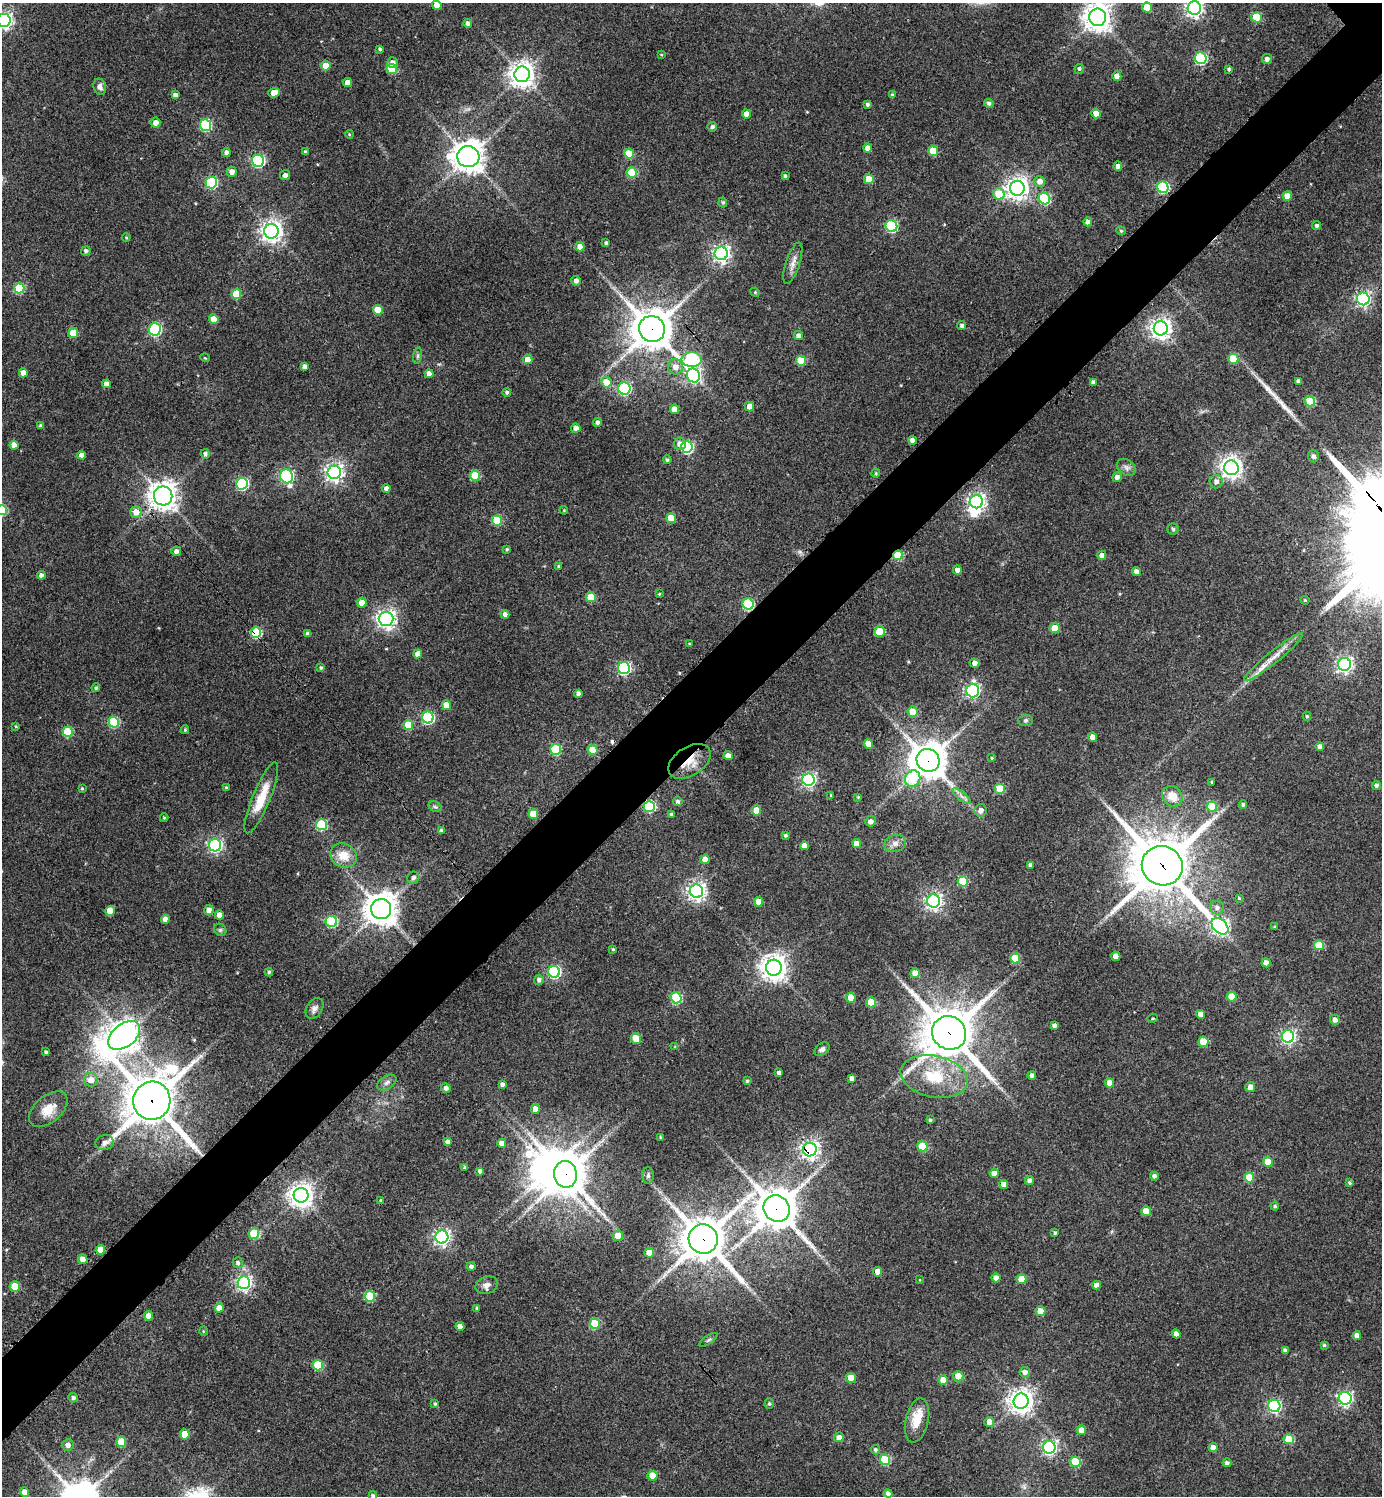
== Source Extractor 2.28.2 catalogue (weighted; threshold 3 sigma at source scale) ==
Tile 7 of 4 x 4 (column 3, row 2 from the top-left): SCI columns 3066-4445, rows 2995-4488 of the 5989 x 5991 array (HDU 1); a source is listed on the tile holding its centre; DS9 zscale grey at full resolution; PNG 1384 x 1498 px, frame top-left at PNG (2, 3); each listed source drawn as its Kron ellipse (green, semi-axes under 4 px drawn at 4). Shown black and unused: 6% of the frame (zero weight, under 3 of 4 exposures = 1% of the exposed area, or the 3 px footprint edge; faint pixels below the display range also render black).
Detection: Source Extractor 2.28.2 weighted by HDU 2 'WHT'; one run over the whole footprint, this tile lists its part. Background 0.0624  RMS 0.0053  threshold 0.024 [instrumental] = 3 sigma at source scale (4.5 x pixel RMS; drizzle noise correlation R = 1.50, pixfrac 1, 0.05/0.05 arcsec/px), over >= 5 px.
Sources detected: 351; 2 inside a brighter object's white glare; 1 cosmic-ray / hot-pixel residue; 1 long thin detection or spike segment (spike, bleed or trail) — neither listed nor drawn; the other 347 listed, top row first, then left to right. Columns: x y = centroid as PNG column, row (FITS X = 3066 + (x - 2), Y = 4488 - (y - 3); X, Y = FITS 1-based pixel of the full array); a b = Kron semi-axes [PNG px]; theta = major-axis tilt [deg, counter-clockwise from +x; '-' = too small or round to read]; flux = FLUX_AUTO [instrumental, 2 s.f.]
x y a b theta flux
437 5 5 4 - 4.3
1147 7 5 5 - 14
1194 8 7 6 - 210
1098 17 8 8 - 600
1257 17 5 5 - 20
4 20 6 6 - 180
468 23 4 4 - 2
380 49 4 3 - 0.85
661 55 4 3 - 0.47
1201 58 6 5 - 59
1267 59 5 5 - 2
392 63 5 5 - 2.4
326 66 5 5 - 7.4
392 69 5 5 - 22
1079 69 5 4 - 0.91
1229 69 3 3 - 0.89
522 74 8 7 - 500
1117 76 4 4 - 4.1
347 83 4 4 - 3.7
100 87 8 6 -73 2.2
274 93 6 4 22 7.5
175 95 4 4 - 1.8
893 95 4 4 - 1.2
989 103 5 4 - 1.4
867 104 3 3 - 1.1
746 114 4 4 - 4.1
1096 114 5 4 - 6.2
156 123 5 5 - 3.3
205 125 6 5 - 48
712 127 5 4 - 1.4
349 134 4 3 - 0.48
868 148 4 4 - 3.9
933 151 5 5 - 14
226 152 4 4 - 1.8
305 152 4 3 - 0.91
629 154 5 5 - 14
468 157 11 10 - 720
258 161 6 6 - 76
1118 166 4 4 - 2.5
232 172 5 5 - 3
632 172 5 5 - 24
285 175 5 5 - 1.8
785 176 4 3 - 1
869 179 5 5 - 12
1040 181 5 5 - 3.5
211 183 6 5 - 53
1163 187 6 5 - 54
1017 188 7 7 - 370
999 194 6 5 - 15
1287 196 4 4 - 6.5
1045 198 6 5 - 48
723 202 5 4 - 0.85
1088 222 4 4 - 2.7
891 226 6 6 - 55
1317 226 4 4 - 1.4
271 231 7 7 - 330
1121 231 4 4 - 0.67
126 238 4 3 - 0.42
606 243 4 3 - 1.1
580 247 4 4 - 4.5
86 251 5 4 - 1.4
721 253 6 6 - 200
793 263 21 7 72 4
576 281 5 5 - 2.3
19 288 5 5 - 29
755 292 5 4 - 0.6
236 294 5 5 - 16
1363 299 6 6 - 130
378 310 5 5 - 9.6
214 319 5 4 - 8.3
962 325 4 4 - 1.4
1161 328 7 7 - 320
155 329 6 6 - 76
652 329 13 13 - 1400
73 333 5 5 - 11
798 336 5 4 - 2.3
418 356 8 4 82 1.1
205 358 5 3 - 0.44
528 359 5 5 - 4.7
1233 359 5 5 - 15
692 360 10 7 0 59
801 361 5 5 - 18
305 366 4 4 - 2.2
675 367 7 7 - 4.1
23 373 4 4 - 4.2
429 374 4 4 - 3.1
693 376 7 6 - 94
1299 381 4 4 - 2
606 382 5 5 - 8.5
1093 382 4 4 - 1.5
106 384 4 4 - 3
624 389 6 6 - 82
507 392 4 4 - 1.2
1310 401 5 5 - 21
750 407 5 4 - 4.5
674 409 5 4 - 6
597 422 4 4 - 1.7
40 426 4 3 - 1.3
576 428 4 4 - 3.4
913 440 4 4 - 2.9
680 444 6 6 - 2.8
14 445 4 4 - 4.1
687 447 6 6 - 59
205 454 4 4 - 1.4
82 455 4 4 - 3.4
1313 456 6 5 - 1.4
667 460 4 4 - 0.97
1126 467 10 7 -36 2.3
1231 468 7 7 - 320
334 472 6 6 - 230
876 473 4 4 - 0.61
287 476 7 6 - 96
475 476 5 5 - 23
1117 477 5 5 - 2.2
1216 482 7 6 - 2.1
242 484 6 6 - 63
386 488 4 4 - 1.8
163 496 9 9 - 560
976 502 6 6 - 200
2 510 5 5 - 30
564 510 4 3 - 0.43
136 512 5 5 - 5.8
671 518 5 5 - 9
497 520 5 5 - 20
1173 529 5 5 - 0.94
507 549 4 3 - 0.73
176 551 5 4 - 2.1
898 555 5 4 - 24
1102 555 4 4 - 2.8
558 566 4 3 - 0.73
957 570 4 4 - 2.3
1136 572 4 4 - 3.6
41 575 4 4 - 2
659 594 4 3 - 0.47
591 597 5 5 - 15
1305 600 4 4 - 0.61
362 603 5 5 - 5
748 604 5 5 - 42
505 614 4 4 - 2.5
386 619 7 7 - 250
1055 628 5 5 - 10
879 632 5 5 - 15
256 633 5 5 - 38
308 634 4 4 - 2.3
690 644 3 3 - 0.59
418 654 4 4 - 3.9
1273 657 37 6 39 7.9
974 663 5 4 - 2.5
1344 664 6 6 - 170
321 668 4 4 - 0.9
624 668 6 6 - 90
96 688 4 4 - 0.87
973 690 7 6 - 110
579 694 4 4 - 2.1
446 705 5 4 - 8.2
913 712 5 5 - 9.9
1307 716 4 4 - 0.77
428 717 6 6 - 64
1026 720 7 5 0 0.98
114 722 5 5 - 35
408 725 5 5 - 14
16 726 4 3 - 0.48
185 730 4 3 - 0.6
68 732 5 5 - 25
1093 737 4 4 - 4.3
868 744 5 4 - 7
1320 747 4 4 - 2.6
555 749 5 5 - 32
592 750 5 5 - 11
728 756 4 4 - 3.7
992 758 4 3 - 0.53
928 760 12 11 - 1100
689 761 23 14 32 11
913 778 8 7 - 25
808 780 6 6 - 120
1212 782 3 3 - 0.56
1376 785 4 4 - 1.3
226 787 3 3 - 0.5
82 788 3 3 - 0.57
1000 789 5 5 - 12
831 795 4 3 - 0.42
961 796 11 3 -40 1.8
1172 796 11 9 -48 7.4
858 797 4 3 - 0.52
261 798 38 9 68 13
678 801 5 4 - 1.2
1243 805 4 3 - 0.86
649 806 5 5 - 44
435 807 7 5 -29 1.1
1212 807 5 5 - 21
756 810 5 5 - 9.4
981 810 6 6 - 3.1
533 814 5 5 - 13
671 814 3 3 - 1.1
164 818 4 4 - 0.56
870 821 5 5 - 2.8
321 825 5 5 - 39
441 831 4 3 - 1.4
785 835 4 4 - 0.85
856 843 4 4 - 4.6
895 843 11 8 15 3
215 845 6 6 - 120
804 846 4 4 - 3.1
343 855 14 11 -27 8.8
705 859 4 4 - 3.2
1030 865 4 4 - 1.8
1162 866 20 19 - 2900
413 878 6 6 - 1.8
963 881 5 5 - 25
697 891 6 6 - 240
1239 898 3 3 - 0.54
934 901 6 6 - 190
759 902 5 4 - 7.3
1217 908 7 7 - 2.1
381 909 10 10 - 840
209 910 5 4 - 3.5
110 911 5 4 - 7.8
219 915 4 4 - 4.2
165 919 4 4 - 3.5
331 921 6 5 - 42
1220 926 10 6 -43 190
1274 927 3 3 - 0.53
220 930 7 5 -44 1.1
1319 945 5 5 - 16
613 949 3 3 - 0.64
1116 956 4 4 - 5
1015 958 5 5 - 19
1266 963 4 4 - 4
774 968 8 8 - 540
269 972 4 4 - 0.92
554 972 6 6 - 80
915 973 5 5 - 7.4
539 980 5 5 - 1.7
851 997 5 5 - 9.5
1232 997 5 5 - 13
676 998 5 5 - 40
871 1002 5 5 - 16
315 1008 11 7 57 2.3
1201 1014 4 4 - 3.3
1153 1018 5 3 - 0.57
1335 1020 5 4 - 2.3
1054 1026 4 4 - 2
949 1033 17 16 - 2400
124 1035 18 11 38 600
1288 1036 6 6 - 140
636 1039 5 5 - 11
1204 1042 5 5 - 17
675 1047 4 4 - 0.47
822 1049 8 5 35 1.7
46 1052 3 3 - 0.95
779 1073 4 4 - 1.7
1032 1075 4 4 - 1.7
934 1076 34 20 -12 26
852 1078 4 4 - 2.1
91 1080 7 6 - 4.6
747 1081 4 3 - 0.71
387 1083 10 6 32 2
1110 1083 5 4 - 6.1
503 1084 4 4 - 1.9
1250 1087 5 5 - 3.5
446 1088 5 4 - 2
152 1101 19 18 - 2000
48 1109 22 13 40 9.1
535 1109 5 4 - 4.5
930 1120 4 3 - 0.95
661 1137 4 3 - 0.68
447 1142 4 4 - 1.9
105 1143 9 7 15 2.5
502 1143 4 4 - 4.7
922 1146 5 5 - 21
810 1150 7 6 - 240
1268 1162 5 5 - 9.4
464 1167 3 3 - 0.81
480 1171 4 4 - 1.7
994 1173 4 4 - 3.9
565 1174 13 11 -82 1500
648 1175 8 5 89 1.4
1154 1176 4 4 - 1.6
1249 1177 5 5 - 14
1029 1180 4 4 - 2.1
1349 1183 4 4 - 0.85
1004 1184 4 4 - 3.6
301 1195 7 7 - 450
381 1200 4 3 - 0.62
1275 1206 4 4 - 0.75
777 1209 14 12 -45 1500
1146 1211 5 5 - 7.8
254 1233 5 5 - 27
1055 1233 4 3 - 0.87
618 1236 5 5 - 6
442 1237 6 6 - 160
703 1239 15 14 - 2000
100 1250 5 4 - 8.3
649 1253 5 4 - 9.5
83 1259 5 4 - 4.4
238 1263 5 5 - 1.4
471 1266 4 4 - 1.6
878 1272 4 4 - 6.1
996 1278 4 4 - 3.8
1022 1279 5 5 - 10
920 1280 4 3 - 0.38
244 1283 6 6 - 140
487 1285 11 8 23 2.9
1097 1285 4 4 - 3.4
15 1286 5 5 - 16
370 1296 5 5 - 29
219 1308 4 4 - 5.4
477 1308 4 4 - 0.92
1040 1311 5 5 - 7.9
149 1316 5 4 - 6.3
595 1324 5 5 - 27
460 1326 4 4 - 3.9
203 1331 5 3 - 0.44
1176 1334 4 4 - 3
1357 1335 4 4 - 2.5
709 1340 10 2 35 0.82
1324 1345 4 3 - 0.81
1285 1350 4 4 - 1.3
318 1365 5 5 - 24
1025 1372 5 5 - 2.5
958 1376 5 5 - 13
851 1378 5 5 - 11
943 1380 5 4 - 8.4
73 1398 5 4 - 1.6
1345 1398 6 6 - 120
1021 1401 7 7 - 440
769 1403 5 4 - 0.96
435 1404 4 3 - 0.64
1274 1406 6 6 - 90
917 1420 22 11 77 10
989 1422 5 5 - 4.1
1082 1430 5 4 - 5.7
185 1434 5 5 - 11
839 1437 5 5 - 3.2
1289 1439 5 5 - 16
121 1442 5 5 - 12
68 1445 6 5 - 2.7
1049 1447 6 6 - 120
1213 1447 4 4 - 3.9
875 1450 5 4 - 1.1
885 1460 5 5 - 23
1075 1462 5 5 - 26
1227 1463 4 4 - 1.5
652 1476 5 5 - 9.5
25 1492 5 4 - 4.8
888 1493 4 4 - 2.1
373 1495 4 4 - 1
Overlapping masked pixels (flux is a lower limit): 15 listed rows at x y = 652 329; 163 496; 898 555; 748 604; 256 633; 928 760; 689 761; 649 806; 1162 866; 949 1033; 152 1101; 810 1150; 565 1174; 777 1209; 703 1239
Isophote crosses this tile's border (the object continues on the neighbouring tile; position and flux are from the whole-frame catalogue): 6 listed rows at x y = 437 5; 1194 8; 1098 17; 4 20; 2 510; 373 1495